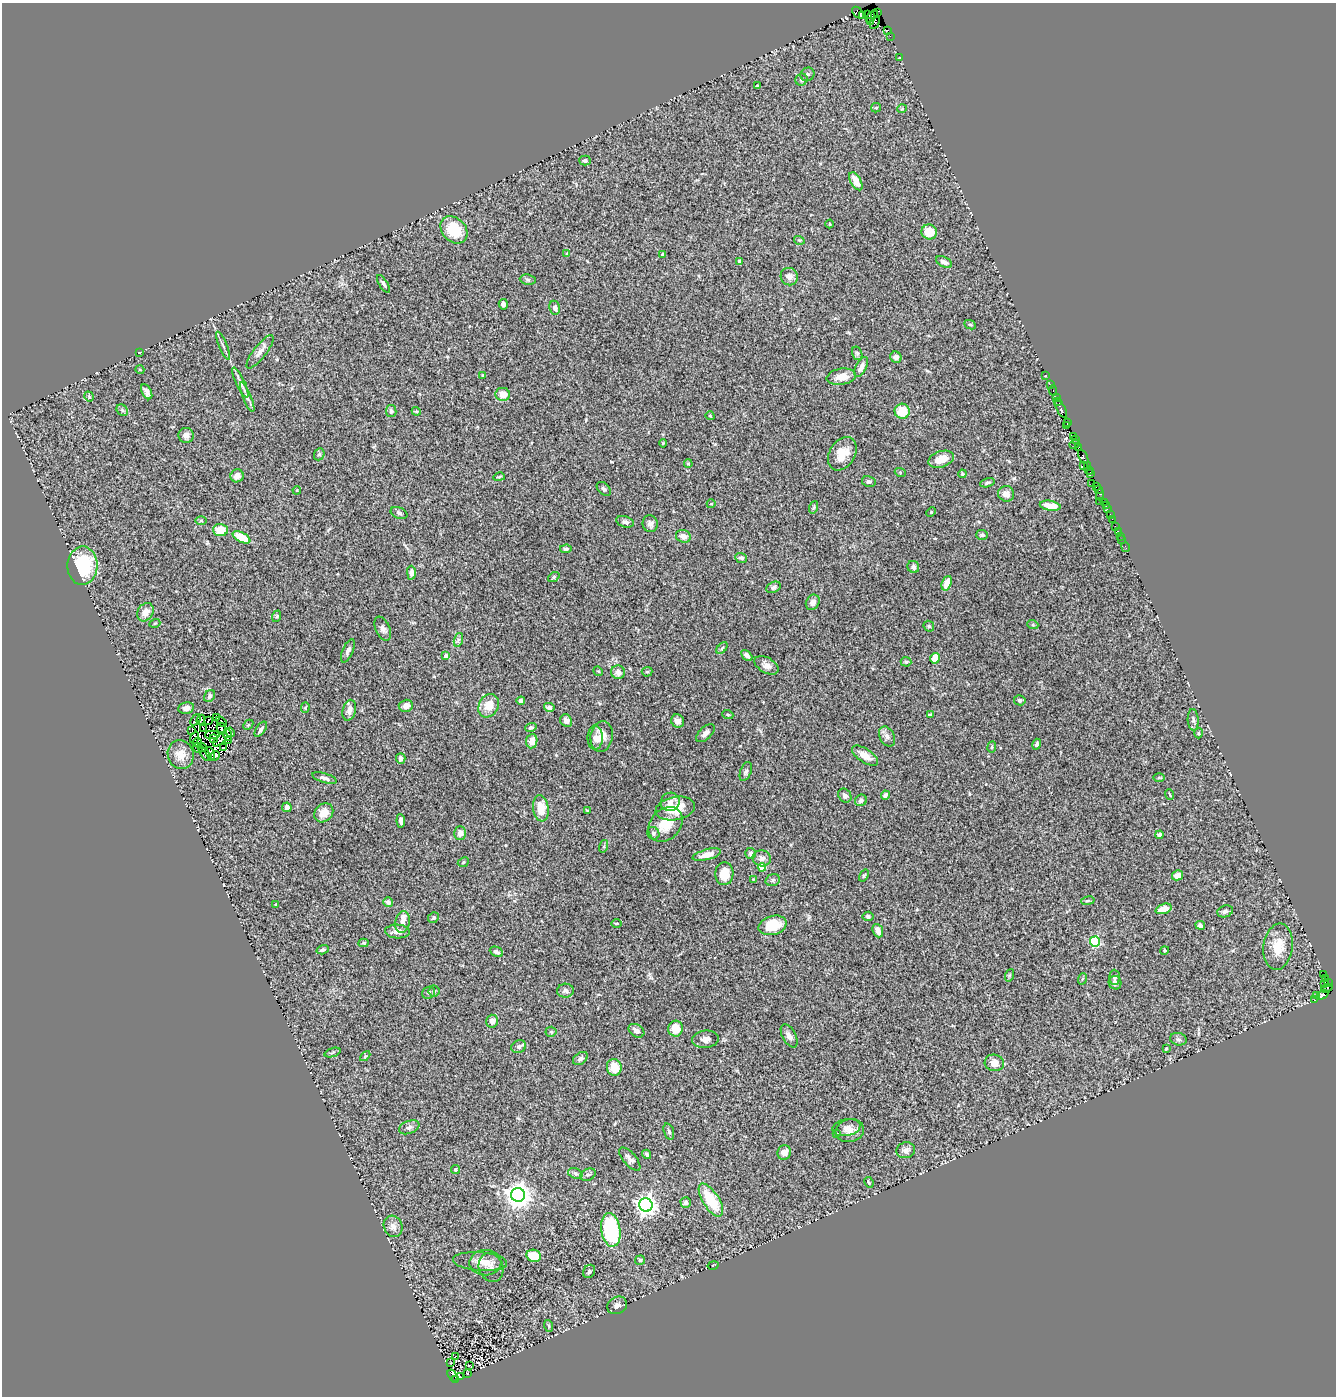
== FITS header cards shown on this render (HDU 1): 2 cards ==
NAXIS1  =                 1334
NAXIS2  =                 1394

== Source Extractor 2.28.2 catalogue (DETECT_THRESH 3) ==
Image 1334 x 1394 px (HDU 1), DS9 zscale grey, 1 PNG px = 1 image px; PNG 1338 x 1398 px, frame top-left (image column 1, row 1394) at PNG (2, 3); each listed source drawn as its Kron ellipse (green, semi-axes under 4 px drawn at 4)
Background 1.03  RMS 0.053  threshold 0.16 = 3 sigma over >= 5 px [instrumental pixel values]
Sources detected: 301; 4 with non-positive FLUX_AUTO (blend fragments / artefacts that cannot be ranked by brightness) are neither listed nor drawn; the other 297 listed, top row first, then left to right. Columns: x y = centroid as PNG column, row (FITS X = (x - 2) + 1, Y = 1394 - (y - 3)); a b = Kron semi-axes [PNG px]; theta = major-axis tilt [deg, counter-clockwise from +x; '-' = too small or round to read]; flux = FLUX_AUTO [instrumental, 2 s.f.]
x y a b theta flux
877 12 4 3 - 130
858 13 7 4 -45 220
867 14 2 2 - 32
863 15 2 2 - 32
872 16 7 4 50 1400
870 21 3 2 - 420
875 23 7 3 62 150
888 30 4 3 - 160
890 36 2 2 - 28
899 58 3 2 - 2.7
807 74 7 6 - 9
801 80 6 5 - 8
757 86 3 2 - 2.6
876 108 5 4 - 5.1
902 109 5 3 - 2.5
585 161 6 5 - 8.1
856 181 10 5 -61 34
830 224 4 3 - 2.6
454 230 15 12 -47 130
929 232 8 7 - 68
799 240 5 3 - 3.8
567 254 4 3 - 11
663 254 3 3 - 10
740 261 4 3 - 8.6
944 262 9 5 -25 12
789 277 9 8 - 21
528 280 8 5 -7 6.6
383 284 10 4 -58 7.8
503 304 5 4 - 18
555 308 7 5 -79 10
970 325 6 4 -25 5.3
223 346 15 2 -67 10
139 352 3 2 - 3.5
260 352 20 6 52 23
857 353 7 5 -74 6
896 357 6 5 - 17
861 367 11 5 63 19
140 370 4 3 - 3
1046 375 2 2 - 32
483 376 3 3 - 8.2
841 377 15 8 9 42
240 382 16 4 -64 15
1050 385 3 2 - 47
1053 390 5 3 - 77
147 392 8 5 -62 13
503 394 7 6 - 41
89 396 5 4 - 4.1
247 397 16 4 -68 15
1056 397 2 2 - 45
1058 401 4 3 - 99
1061 409 10 3 -64 160
122 410 6 5 - 6.5
391 411 6 5 - 8.8
416 411 4 3 - 3.4
902 411 7 7 - 83
710 416 4 3 - 2.6
1067 422 2 2 - 43
1067 426 3 2 - 24
186 435 7 7 - 17
1073 436 3 2 - 41
1075 440 4 3 - 170
663 443 4 2 - 3.2
1075 444 5 3 - 94
1079 447 4 3 - 80
319 454 6 5 - 6.6
842 454 18 12 58 56
1083 457 7 3 -63 300
941 459 13 8 17 53
688 464 4 3 - 4
1084 465 3 3 - 120
1088 466 4 3 - 120
1089 470 4 3 - 98
900 472 5 3 - 3.9
962 474 4 3 - 3.2
1090 474 3 3 - 130
237 476 7 6 - 21
499 477 6 3 14 4.6
869 481 7 5 -13 8.4
987 483 7 4 16 6.8
1092 483 2 2 - 46
1096 486 3 3 - 100
604 489 8 5 -45 8.8
1098 489 4 2 - 83
297 490 4 3 - 2.8
1006 494 8 7 - 24
1100 495 5 3 - 230
1100 501 2 2 - 65
1104 502 2 2 - 49
711 504 4 3 - 2.7
1106 505 3 2 - 87
1050 506 10 5 -9 50
814 507 6 4 71 5.4
1107 509 3 2 - 55
931 512 5 3 - 3.6
399 513 9 5 -23 8.8
1110 515 3 2 - 56
1112 519 2 2 - 16
201 520 6 4 0 4
625 522 9 5 -15 11
650 524 8 7 - 13
1115 526 3 3 - 83
220 530 7 6 - 63
1118 531 2 2 - 13
982 535 6 5 - 8.9
683 536 7 6 - 24
1120 536 2 2 - 45
242 537 9 5 -28 96
1122 540 2 2 - 11
1126 547 5 2 - 32
566 549 6 4 5 6.5
741 558 6 5 - 9.4
82 566 19 15 88 220
913 567 6 5 - 12
411 573 7 4 -89 18
554 577 6 4 38 4.8
947 583 7 4 71 39
773 587 8 5 26 8.5
813 602 8 6 59 19
145 612 9 7 60 31
277 616 6 3 72 3.7
155 623 5 3 - 3.3
1033 625 5 3 - 3.8
929 626 6 5 - 5.4
383 629 13 7 -66 15
458 640 7 4 72 7.5
722 648 7 4 46 6.4
348 651 12 5 67 12
747 655 6 4 -47 17
446 656 4 3 - 14
935 658 5 4 - 53
906 662 5 5 - 5.2
766 665 13 7 -30 22
598 671 5 4 - 3.3
618 672 7 6 - 24
647 672 5 4 - 4.6
210 696 6 5 - 9.6
1020 700 5 5 - 8.7
521 701 4 3 - 8.4
406 706 7 6 - 23
489 706 12 9 60 51
549 707 5 4 - 10
186 708 8 5 11 14
305 708 5 4 - 5
349 710 10 6 77 23
728 715 5 3 - 3.4
931 715 4 4 - 5.3
217 717 3 2 - 2.2
195 720 6 2 54 3.6
201 720 5 3 - 1
208 720 3 2 - 7.3
1193 720 11 5 -87 10
566 721 6 5 - 14
678 721 7 6 - 19
221 722 6 3 -41 2.4
248 725 6 4 46 4.2
203 728 3 2 - 4.7
221 728 5 2 - 7.4
531 728 6 4 19 7.1
261 729 8 4 55 9.9
192 730 3 2 - 11
230 732 5 3 - 9.5
705 733 11 6 43 15
1198 733 5 3 - 3.8
212 735 7 3 0 8.7
228 735 6 2 -71 3.2
602 736 15 11 82 44
887 736 11 7 -62 16
194 738 6 3 68 1.1
595 738 12 7 90 20
214 739 4 3 - 7.2
220 740 9 2 41 1.5
229 740 3 2 - 6.7
532 741 7 5 82 32
197 742 4 2 - 4.9
1037 744 5 4 - 9
202 747 5 2 - 4.7
992 747 5 3 - 4.1
198 748 5 2 - 3.9
223 748 2 2 - 1.5
205 754 8 3 -59 14
210 754 7 3 -73 8.2
181 755 15 13 -73 39
215 756 5 3 - 19
865 756 15 6 -34 43
401 758 5 4 - 14
746 771 10 5 69 9
324 778 13 4 -16 13
1159 778 6 4 1 4.7
845 795 7 6 - 11
885 795 4 3 - 8.8
1170 795 5 2 - 3
861 800 6 5 - 9.6
670 802 9 9 - 18
287 807 5 4 - 13
541 808 13 7 -83 69
675 808 20 11 12 83
587 810 4 3 - 2.9
324 813 10 8 44 41
401 821 7 3 -85 12
665 824 19 15 47 76
460 833 7 6 - 21
653 833 7 6 - 8.8
1159 835 4 4 - 10
604 846 6 4 73 4.5
751 853 5 5 - 11
707 855 14 5 15 32
762 858 9 8 - 15
463 862 6 4 25 4.9
762 867 4 4 - 83
724 874 11 9 87 58
1177 875 6 4 31 31
864 876 6 3 57 4.1
753 879 2 2 - 2.1
773 880 7 5 17 8.1
1088 901 7 3 10 4.3
388 902 5 4 - 13
276 904 3 3 - 3.7
1164 909 8 5 19 45
1225 911 8 5 20 8.5
868 916 5 5 - 6.5
433 918 5 5 - 6.2
402 922 11 7 78 27
616 923 5 2 - 3.6
773 925 14 9 16 89
1200 925 5 4 - 14
397 931 12 7 -3 19
878 931 7 5 -67 22
1095 942 5 5 - 260
364 943 5 4 - 3.8
1278 947 23 14 82 73
323 950 6 4 17 9.8
1164 950 4 4 - 5.1
496 952 7 4 -25 8.7
1324 974 4 3 - 180
1010 975 6 4 71 4.5
1115 977 7 5 -89 8.3
1325 978 3 3 - 29
1082 979 6 3 71 4
1328 982 3 2 - 28
1115 983 7 6 - 11
1324 984 3 3 - 230
1327 988 6 3 24 180
434 991 5 5 - 5.7
565 991 8 7 - 10
429 993 7 6 - 9.4
1317 995 3 3 - 54
1323 995 6 4 31 320
1315 1000 4 2 - 14
492 1021 6 6 - 19
676 1029 8 7 - 65
636 1031 8 6 -32 17
551 1032 5 5 - 4.4
789 1036 13 6 -61 19
706 1039 13 8 6 22
1178 1039 8 6 -15 9.8
519 1047 7 6 - 11
1166 1049 3 2 - 3.1
333 1052 8 3 19 5.6
365 1056 6 4 44 4.2
580 1058 8 5 37 11
994 1063 9 8 - 30
614 1067 8 7 - 60
409 1127 10 6 21 13
846 1128 14 8 11 23
669 1131 8 5 -72 7.2
850 1131 14 11 14 31
837 1134 3 3 - 4.2
906 1150 9 8 - 15
784 1153 7 6 - 24
647 1154 5 3 - 5.5
630 1159 14 6 -49 15
455 1169 5 4 - 6.1
575 1173 7 5 -19 7.6
588 1175 8 5 24 8.5
869 1182 6 3 -65 4.6
518 1195 7 7 - 3700
711 1200 19 8 -57 130
686 1202 5 5 - 9.6
646 1205 7 6 - 1900
393 1226 11 9 -66 20
611 1230 17 9 -81 290
534 1256 7 6 - 76
640 1260 5 5 - 5
480 1261 27 9 -4 40
485 1263 16 13 2 38
713 1265 6 2 13 2.6
491 1268 15 12 -69 22
589 1271 7 5 57 7.2
617 1305 10 8 28 17
549 1326 6 3 -71 3.3
455 1356 3 2 - 4.3
451 1363 2 2 - 2.3
469 1365 3 2 - 2.3
467 1373 3 2 - 2.3
452 1376 6 3 -57 1600
460 1377 3 3 - 140
455 1379 3 2 - 330
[4 non-positive-flux detections neither listed nor drawn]